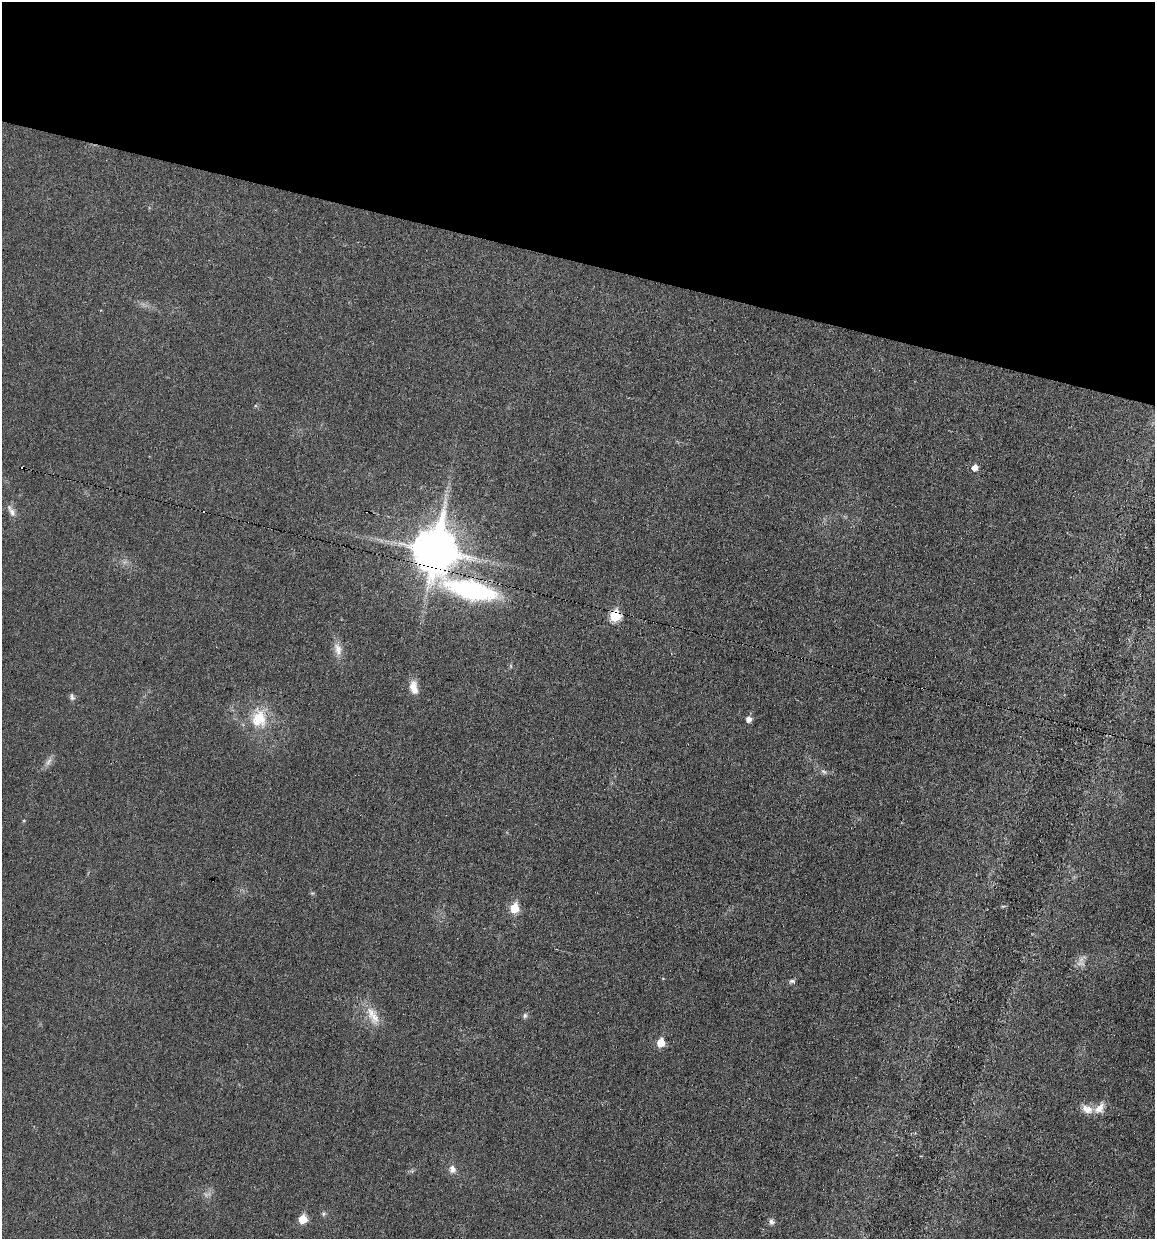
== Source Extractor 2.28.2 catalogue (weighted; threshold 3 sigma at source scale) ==
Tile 2 of 4 x 4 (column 2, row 1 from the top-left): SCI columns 1271-2423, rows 3714-4950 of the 4970 x 4950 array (HDU 1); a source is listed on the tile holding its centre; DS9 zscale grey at full resolution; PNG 1157 x 1241 px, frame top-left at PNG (2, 2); no overlay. Shown black and unused: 21% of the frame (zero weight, under 3 of 6 exposures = <1% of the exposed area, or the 3 px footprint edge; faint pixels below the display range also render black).
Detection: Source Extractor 2.28.2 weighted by HDU 2 'WHT'; one run over the whole footprint, this tile lists its part. Background 0.0336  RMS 0.004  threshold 0.0165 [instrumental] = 3 sigma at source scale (4.09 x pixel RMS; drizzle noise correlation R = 1.36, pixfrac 0.8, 0.05/0.05 arcsec/px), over >= 5 px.
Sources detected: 29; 3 cosmic-ray / hot-pixel residue — not listed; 1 inside a brighter listed object's ellipse — not listed separately; the other 25 listed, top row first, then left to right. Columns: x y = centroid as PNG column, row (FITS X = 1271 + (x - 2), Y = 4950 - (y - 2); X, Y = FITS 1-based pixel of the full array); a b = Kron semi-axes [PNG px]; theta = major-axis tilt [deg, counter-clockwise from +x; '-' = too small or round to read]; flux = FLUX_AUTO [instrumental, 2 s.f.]
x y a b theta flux
975 467 6 5 - 3
11 511 19 7 -60 2.3
435 550 15 12 80 1400
471 590 53 21 -15 68
615 616 6 6 - 22
338 649 19 9 -77 3.6
511 666 6 4 -71 0.48
414 687 17 9 -80 4
72 697 10 5 -74 1
259 718 26 20 90 13
749 719 6 5 - 2.4
48 762 13 6 56 1.8
824 771 10 5 -40 1
514 908 6 6 - 12
1080 964 14 7 -1 2.1
792 981 8 5 6 0.88
525 1015 7 6 - 0.88
373 1016 29 12 -63 6.6
661 1043 6 5 - 8.3
1099 1108 18 11 50 3.9
915 1133 3 3 - 0.31
452 1169 11 9 -76 2.2
324 1214 7 4 46 0.66
303 1219 6 5 - 10
771 1222 9 7 -67 1.3
Overlapping masked pixels (flux is a lower limit): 3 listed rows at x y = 435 550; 471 590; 615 616